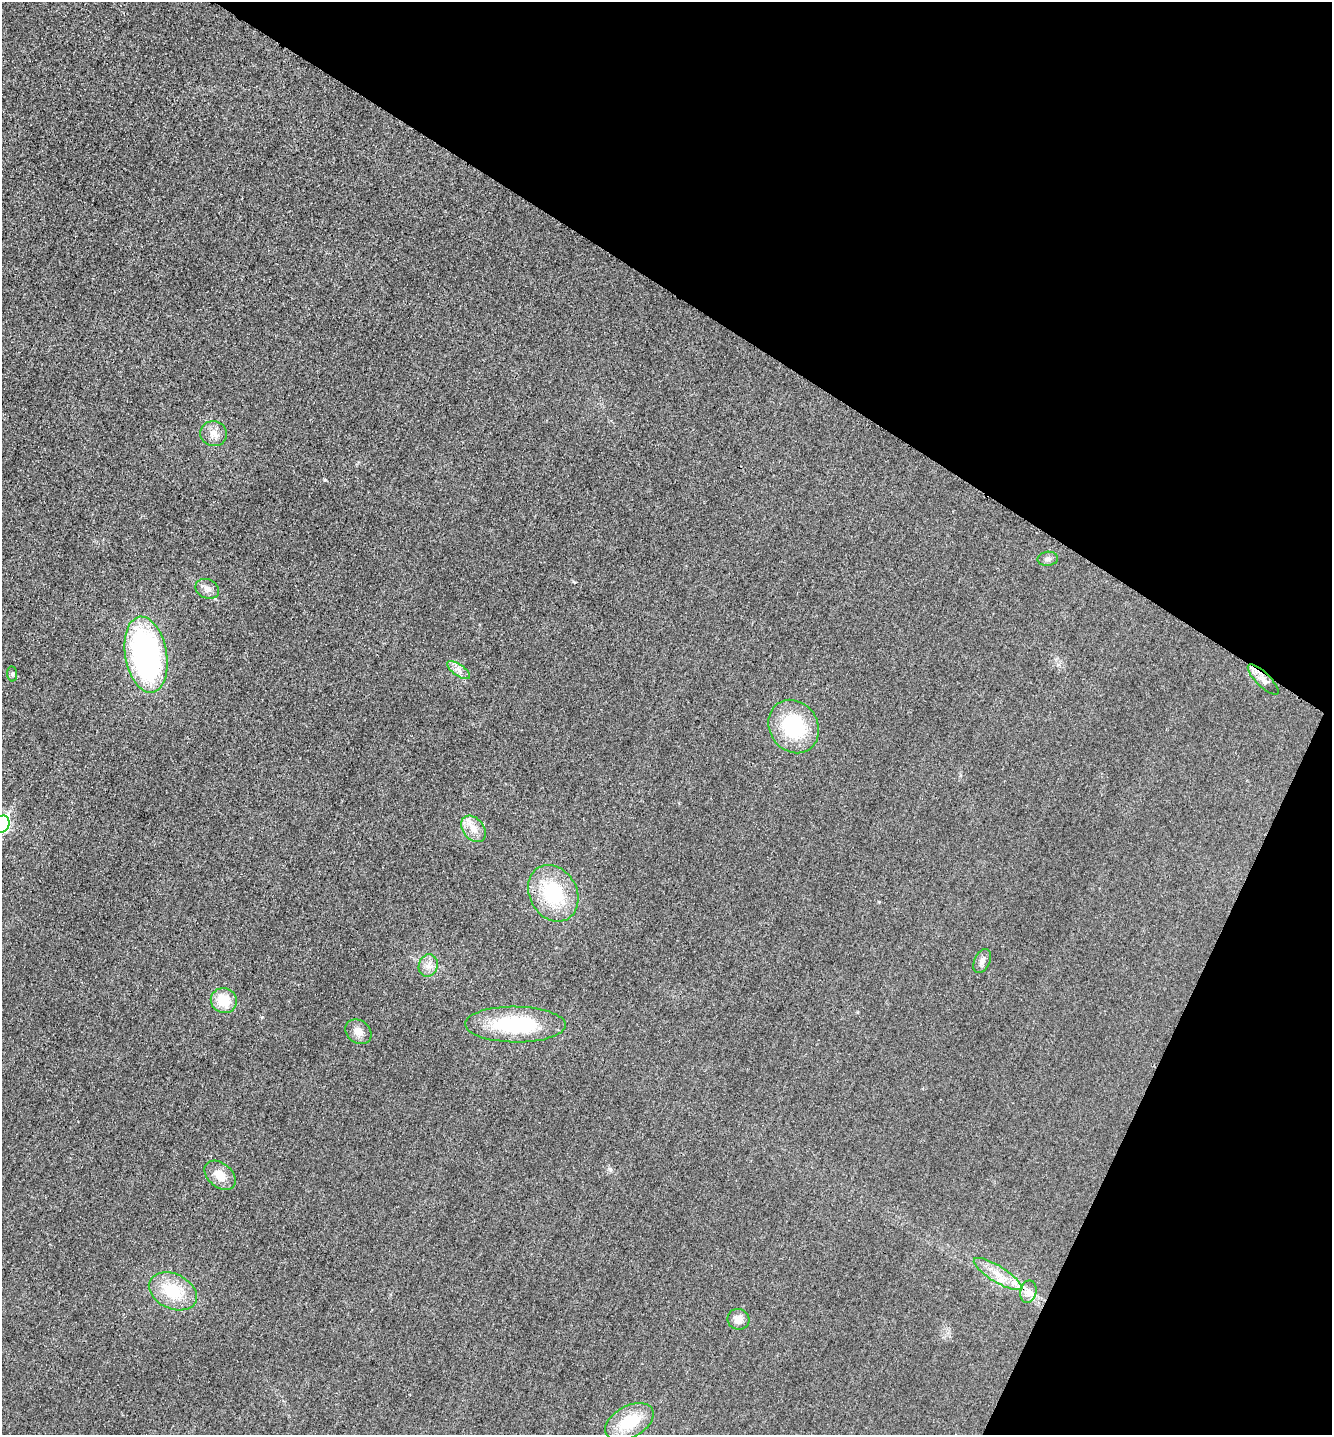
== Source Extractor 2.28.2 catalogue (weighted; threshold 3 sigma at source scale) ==
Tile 8 of 4 x 4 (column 4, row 2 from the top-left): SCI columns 4142-5471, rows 2882-4314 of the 5770 x 5759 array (HDU 1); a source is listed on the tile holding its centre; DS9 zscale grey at full resolution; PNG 1334 x 1437 px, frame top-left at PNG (2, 2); each listed source drawn as its Kron ellipse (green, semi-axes under 4 px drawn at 4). Shown black and unused: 28% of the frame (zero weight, under 3 of 4 exposures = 1% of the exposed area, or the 3 px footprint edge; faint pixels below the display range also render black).
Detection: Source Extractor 2.28.2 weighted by HDU 2 'WHT'; one run over the whole footprint, this tile lists its part. Background 0.0197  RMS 0.0057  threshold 0.0257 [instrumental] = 3 sigma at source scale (4.5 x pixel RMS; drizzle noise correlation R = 1.50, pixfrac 1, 0.05/0.05 arcsec/px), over >= 5 px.
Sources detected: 23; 1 inside a brighter listed object's ellipse — not listed separately; the other 22 listed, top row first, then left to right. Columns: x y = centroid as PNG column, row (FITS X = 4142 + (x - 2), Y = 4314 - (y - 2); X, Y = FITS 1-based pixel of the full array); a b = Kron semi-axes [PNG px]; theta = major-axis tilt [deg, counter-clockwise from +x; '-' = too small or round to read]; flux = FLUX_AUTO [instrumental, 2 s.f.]
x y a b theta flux
214 434 13 12 - 5.1
1048 559 10 7 4 2.1
207 589 12 9 -24 3.2
146 655 38 21 -80 140
459 670 13 5 -35 3
12 674 7 5 -82 1.1
1263 680 20 7 -45 4
794 727 28 24 -55 41
2 824 8 7 - 110
473 829 15 10 -50 6.3
553 893 29 23 -61 36
982 961 13 7 64 2.9
428 966 11 9 73 4
224 1001 13 12 - 14
515 1024 50 18 -1 49
358 1032 14 11 -38 5
220 1175 17 12 -40 7.7
998 1274 27 8 -32 9.4
173 1291 25 17 -25 22
1028 1292 11 8 78 3.4
738 1319 11 10 - 4.7
629 1422 26 15 28 21
Isophote crosses this tile's border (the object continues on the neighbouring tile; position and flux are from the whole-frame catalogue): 1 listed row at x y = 2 824
Unlisted compact peaks at least as high as the median listed source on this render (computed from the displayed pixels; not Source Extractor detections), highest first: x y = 325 480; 610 1169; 262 1017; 574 582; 879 902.